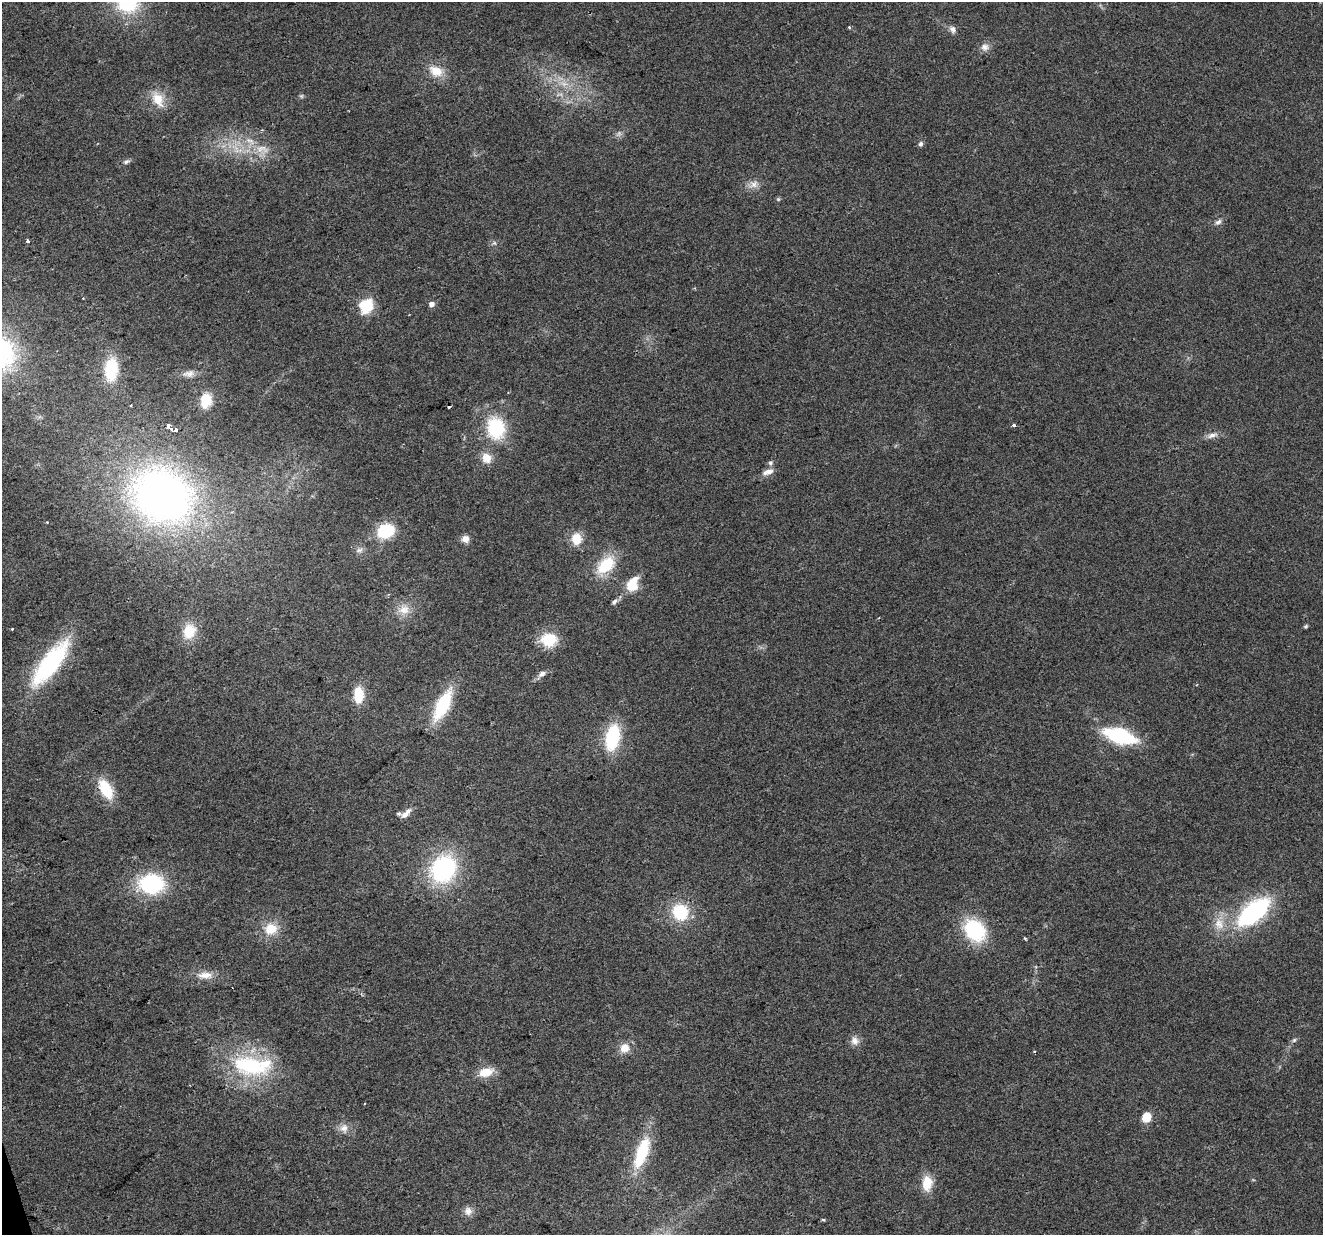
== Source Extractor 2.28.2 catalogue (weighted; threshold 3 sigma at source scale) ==
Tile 7 of 4 x 4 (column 3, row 2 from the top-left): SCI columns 2643-3963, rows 2523-3755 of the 5285 x 5096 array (HDU 1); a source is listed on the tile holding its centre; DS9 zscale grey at full resolution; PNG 1325 x 1237 px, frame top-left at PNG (2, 2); no overlay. Shown black and unused: <1% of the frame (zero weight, under 2 of 3 exposures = <1% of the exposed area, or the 3 px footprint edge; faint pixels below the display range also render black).
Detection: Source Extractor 2.28.2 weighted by HDU 2 'WHT'; one run over the whole footprint, this tile lists its part. Background 0.0283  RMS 0.0061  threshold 0.0276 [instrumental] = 3 sigma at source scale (4.5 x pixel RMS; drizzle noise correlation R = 1.50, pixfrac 1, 0.0396/0.0396 arcsec/px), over >= 5 px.
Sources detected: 82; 2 too faint to see at this stretch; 3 cosmic-ray / hot-pixel residue — not listed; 4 inside a brighter listed object's ellipse — not listed separately; the other 73 listed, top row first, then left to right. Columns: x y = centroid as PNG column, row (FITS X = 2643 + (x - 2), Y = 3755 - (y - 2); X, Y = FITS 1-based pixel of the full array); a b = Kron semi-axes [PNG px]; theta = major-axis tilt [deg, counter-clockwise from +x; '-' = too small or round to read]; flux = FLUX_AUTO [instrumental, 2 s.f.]
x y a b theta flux
127 3 25 22 -18 42
849 27 4 3 - 0.73
952 29 10 8 -57 2.7
985 47 11 11 - 3.8
436 71 19 13 -29 11
301 96 6 5 - 1
158 99 21 13 -60 12
262 130 4 3 - 0.6
921 144 7 5 71 1.7
262 149 22 13 -8 12
126 161 9 5 25 1.7
753 184 15 10 25 4.9
778 199 6 5 - 0.91
1218 222 10 6 35 2.2
27 241 4 3 - 1.8
494 243 6 5 - 1.2
83 298 3 2 - 0.41
432 304 5 5 - 3.4
366 306 6 6 - 100
111 369 21 12 86 29
189 374 16 9 7 4
206 400 12 9 80 17
168 425 4 3 - 11
1014 425 4 3 - 1.2
171 428 3 3 - 2.9
496 428 20 17 -82 41
175 430 4 3 - 12
1212 435 15 7 14 3.7
486 458 13 11 -61 7.2
770 463 7 6 - 1.5
768 472 16 7 21 4.3
162 496 73 61 -29 300
47 522 3 2 - 0.48
386 531 15 12 25 29
465 539 9 9 - 3.7
576 539 12 10 -87 12
359 550 11 6 8 2.3
606 565 27 16 44 23
632 586 16 12 20 10
614 602 11 6 42 2
404 610 17 14 6 8.4
1306 626 5 4 - 1
189 631 21 16 74 14
549 640 18 15 -3 19
50 663 51 17 52 80
542 674 12 6 32 3
359 695 14 8 89 19
442 705 30 12 64 40
1120 736 26 11 -17 65
612 737 28 15 77 37
106 789 21 11 -61 23
406 813 16 6 42 3.8
443 869 26 21 55 83
152 884 23 17 -1 61
680 912 17 16 - 28
1254 912 35 17 40 86
1219 924 18 14 -77 10
271 929 16 13 13 13
975 930 23 18 -46 47
1025 938 5 3 - 0.67
205 975 21 9 -2 6.8
1294 1040 6 5 - 1.2
855 1041 13 11 -67 4.2
625 1048 13 12 - 7.1
1035 1051 4 3 - 0.62
250 1066 55 28 -14 59
486 1072 19 11 16 10
1146 1117 9 8 - 10
344 1128 13 11 -89 4.9
642 1152 37 13 71 34
927 1183 17 11 87 13
468 1211 11 11 - 4.1
823 1219 3 3 - 1.1
Isophote crosses this tile's border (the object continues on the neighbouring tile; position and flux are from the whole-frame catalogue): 1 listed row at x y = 127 3